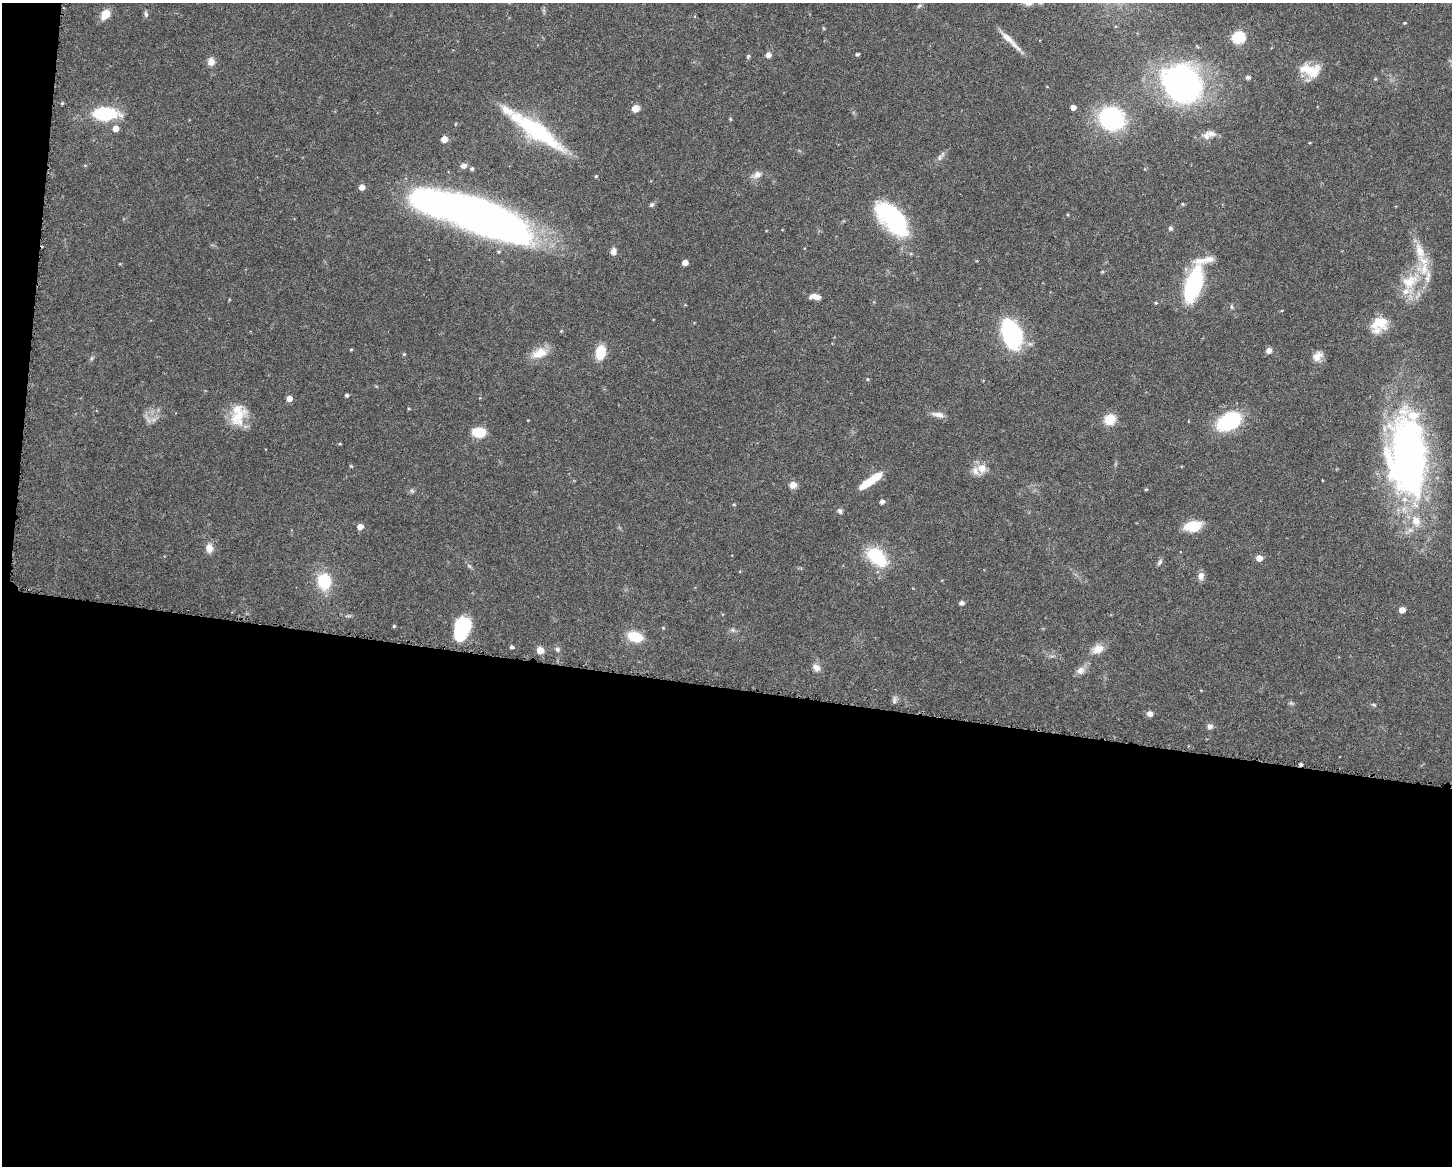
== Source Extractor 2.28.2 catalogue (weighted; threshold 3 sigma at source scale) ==
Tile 10 of 3 x 4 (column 1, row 4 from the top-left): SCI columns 110-1559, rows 3-1166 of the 4683 x 4661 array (HDU 1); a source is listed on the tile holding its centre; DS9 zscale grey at full resolution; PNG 1454 x 1168 px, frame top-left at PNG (2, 3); no overlay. Shown black and unused: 42% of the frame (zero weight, under 3 of 6 exposures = <1% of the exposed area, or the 3 px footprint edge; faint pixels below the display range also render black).
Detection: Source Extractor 2.28.2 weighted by HDU 2 'WHT'; one run over the whole footprint, this tile lists its part. Background 0.143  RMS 0.0038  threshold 0.0156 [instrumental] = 3 sigma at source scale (4.09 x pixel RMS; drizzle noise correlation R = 1.36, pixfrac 0.8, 0.05/0.05 arcsec/px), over >= 5 px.
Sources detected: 112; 1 too faint to see at this stretch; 1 inside a brighter object's white glare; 1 cosmic-ray / hot-pixel residue — not listed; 11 inside a brighter listed object's ellipse — not listed separately; the other 98 listed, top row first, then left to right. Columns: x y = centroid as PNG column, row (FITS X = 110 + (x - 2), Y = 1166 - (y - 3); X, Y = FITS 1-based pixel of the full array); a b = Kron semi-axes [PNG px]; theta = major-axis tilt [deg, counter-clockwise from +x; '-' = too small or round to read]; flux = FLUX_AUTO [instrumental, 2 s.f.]
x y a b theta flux
919 6 7 4 44 0.58
146 14 8 5 -84 0.79
105 15 11 8 53 5.1
1404 23 3 3 - 0.37
1238 37 6 6 - 37
1007 38 23 8 -39 4.1
857 54 5 4 - 0.5
768 55 5 5 - 2.3
748 56 6 4 68 0.53
211 62 9 8 - 2.5
1310 70 26 15 -11 8.5
1248 77 5 4 - 0.96
1182 83 40 32 -48 110
62 103 4 4 - 0.43
1073 107 4 4 - 2.2
635 108 5 5 - 6.4
104 114 21 10 0 27
730 119 5 4 - 0.38
1112 119 17 15 -26 58
115 128 5 5 - 3.1
537 131 69 19 -36 32
1206 136 12 10 -85 2.2
444 139 5 5 - 4.6
940 158 10 6 63 1.2
464 166 8 6 16 1.5
472 169 4 4 - 0.73
757 175 14 8 28 2.2
596 176 4 4 - 0.41
362 187 5 5 - 2.7
1182 204 5 4 - 0.4
652 205 6 5 - 0.81
479 218 98 26 -21 290
893 219 42 19 -49 43
1170 228 6 6 - 0.64
613 251 8 7 - 1.7
1420 251 35 13 -83 10
1205 260 34 8 10 5
685 263 5 4 - 2.7
1102 272 5 4 - 0.43
1410 281 31 19 32 13
1193 285 23 10 73 58
815 297 13 6 -4 2.6
1156 303 4 3 - 0.38
1231 307 6 4 -89 0.52
1281 310 3 3 - 0.4
1379 324 20 15 43 9
561 331 4 4 - 0.3
1011 334 28 17 -69 39
351 349 4 3 - 0.36
1269 351 6 6 - 1.7
600 352 16 11 80 7.1
539 353 22 13 23 5.9
404 354 5 4 - 0.47
1317 356 13 10 41 3.1
867 379 5 4 - 0.42
347 395 4 4 - 0.71
289 398 5 5 - 2.6
938 415 18 7 -10 2.3
237 417 30 19 45 9.5
1110 419 9 8 - 9.4
1229 421 20 12 28 36
479 432 14 9 0 8
340 444 4 3 - 0.37
1407 457 84 40 -88 170
982 468 10 10 - 4.2
869 482 25 8 35 8.6
793 485 9 8 - 2.1
1146 489 5 3 - 0.32
412 491 7 4 -19 0.64
882 501 5 5 - 1.3
840 511 7 6 - 0.97
1193 526 19 11 9 8.2
360 527 5 5 - 2.9
209 548 11 8 -88 3.1
877 557 27 16 -44 17
1259 558 5 5 - 3.4
1160 562 10 4 57 0.86
1201 576 11 8 84 1.9
324 581 15 12 -86 15
961 603 5 4 - 1.3
1402 610 5 4 - 3.4
348 616 6 4 18 0.56
394 626 3 3 - 0.47
461 628 21 13 73 26
663 628 4 4 - 0.39
733 630 7 6 - 0.87
635 637 16 10 -18 9.7
511 647 4 4 - 0.86
557 649 7 6 - 0.97
1098 649 16 11 21 3.7
540 650 7 7 - 3
816 668 10 8 -44 2.1
1080 670 11 9 36 2.3
894 700 11 5 88 0.99
1291 703 7 4 -32 0.6
1373 705 7 3 -10 0.5
1150 714 7 6 - 1.5
1210 726 8 6 33 1.2